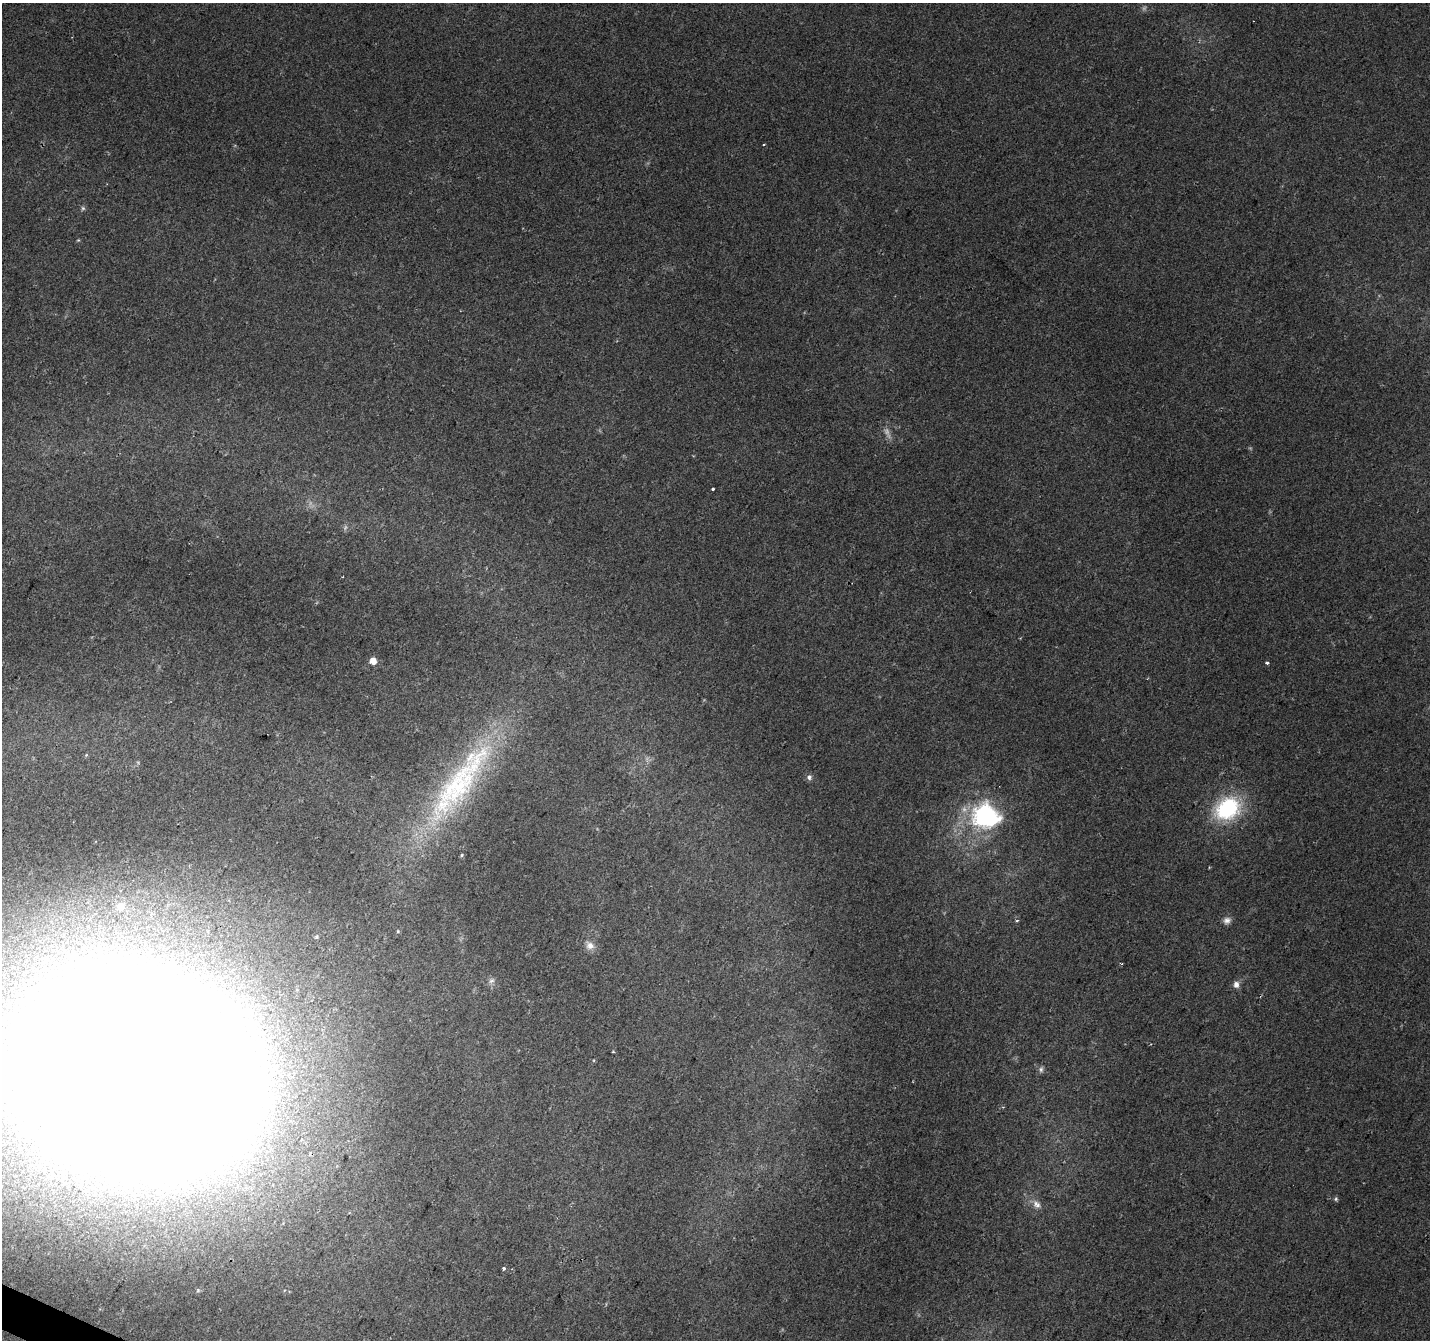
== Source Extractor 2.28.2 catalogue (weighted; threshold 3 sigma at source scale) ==
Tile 7 of 4 x 4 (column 3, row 2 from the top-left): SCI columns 2855-4282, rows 2879-4216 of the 5715 x 5822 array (HDU 1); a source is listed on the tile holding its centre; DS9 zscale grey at full resolution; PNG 1432 x 1342 px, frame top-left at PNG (2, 3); no overlay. Shown black and unused: <1% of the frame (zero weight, under 2 of 3 exposures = <1% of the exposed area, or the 3 px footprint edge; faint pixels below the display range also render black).
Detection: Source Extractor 2.28.2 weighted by HDU 2 'WHT'; one run over the whole footprint, this tile lists its part. Background 0.0438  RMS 0.0065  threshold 0.0293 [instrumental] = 3 sigma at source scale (4.5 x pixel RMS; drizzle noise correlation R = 1.50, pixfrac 1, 0.0396/0.0396 arcsec/px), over >= 5 px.
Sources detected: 29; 3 too faint to see at this stretch — not listed; the other 26 listed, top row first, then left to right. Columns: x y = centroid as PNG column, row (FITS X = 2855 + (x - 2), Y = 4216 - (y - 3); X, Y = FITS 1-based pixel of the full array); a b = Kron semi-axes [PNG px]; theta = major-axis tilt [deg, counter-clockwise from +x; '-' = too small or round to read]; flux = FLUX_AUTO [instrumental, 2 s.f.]
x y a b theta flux
764 144 3 2 - 1.1
83 208 6 5 - 1.1
78 240 4 4 - 0.63
713 489 3 3 - 1.4
373 661 5 5 - 7.5
1267 663 3 3 - 1.1
809 777 8 7 - 2.2
460 783 144 34 54 160
1227 809 23 18 33 66
986 816 29 26 -14 82
462 855 5 4 - 0.93
120 907 10 9 - 4.5
1227 920 10 9 - 3.3
1017 921 5 3 - 0.74
398 931 5 4 - 0.71
316 937 6 5 - 1.2
590 945 12 10 -34 5.1
1121 963 4 2 - 0.64
491 981 9 7 42 2.4
1236 984 7 6 - 3.7
613 1052 4 2 - 0.52
1041 1069 9 6 82 1.9
131 1070 116 98 -23 8100
1336 1199 6 5 - 1
1036 1204 13 9 -48 4.3
504 1268 3 3 - 1.9
Overlapping masked pixels (flux is a lower limit): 1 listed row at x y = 131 1070
Isophote crosses this tile's border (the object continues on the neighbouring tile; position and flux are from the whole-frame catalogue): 1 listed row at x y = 131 1070